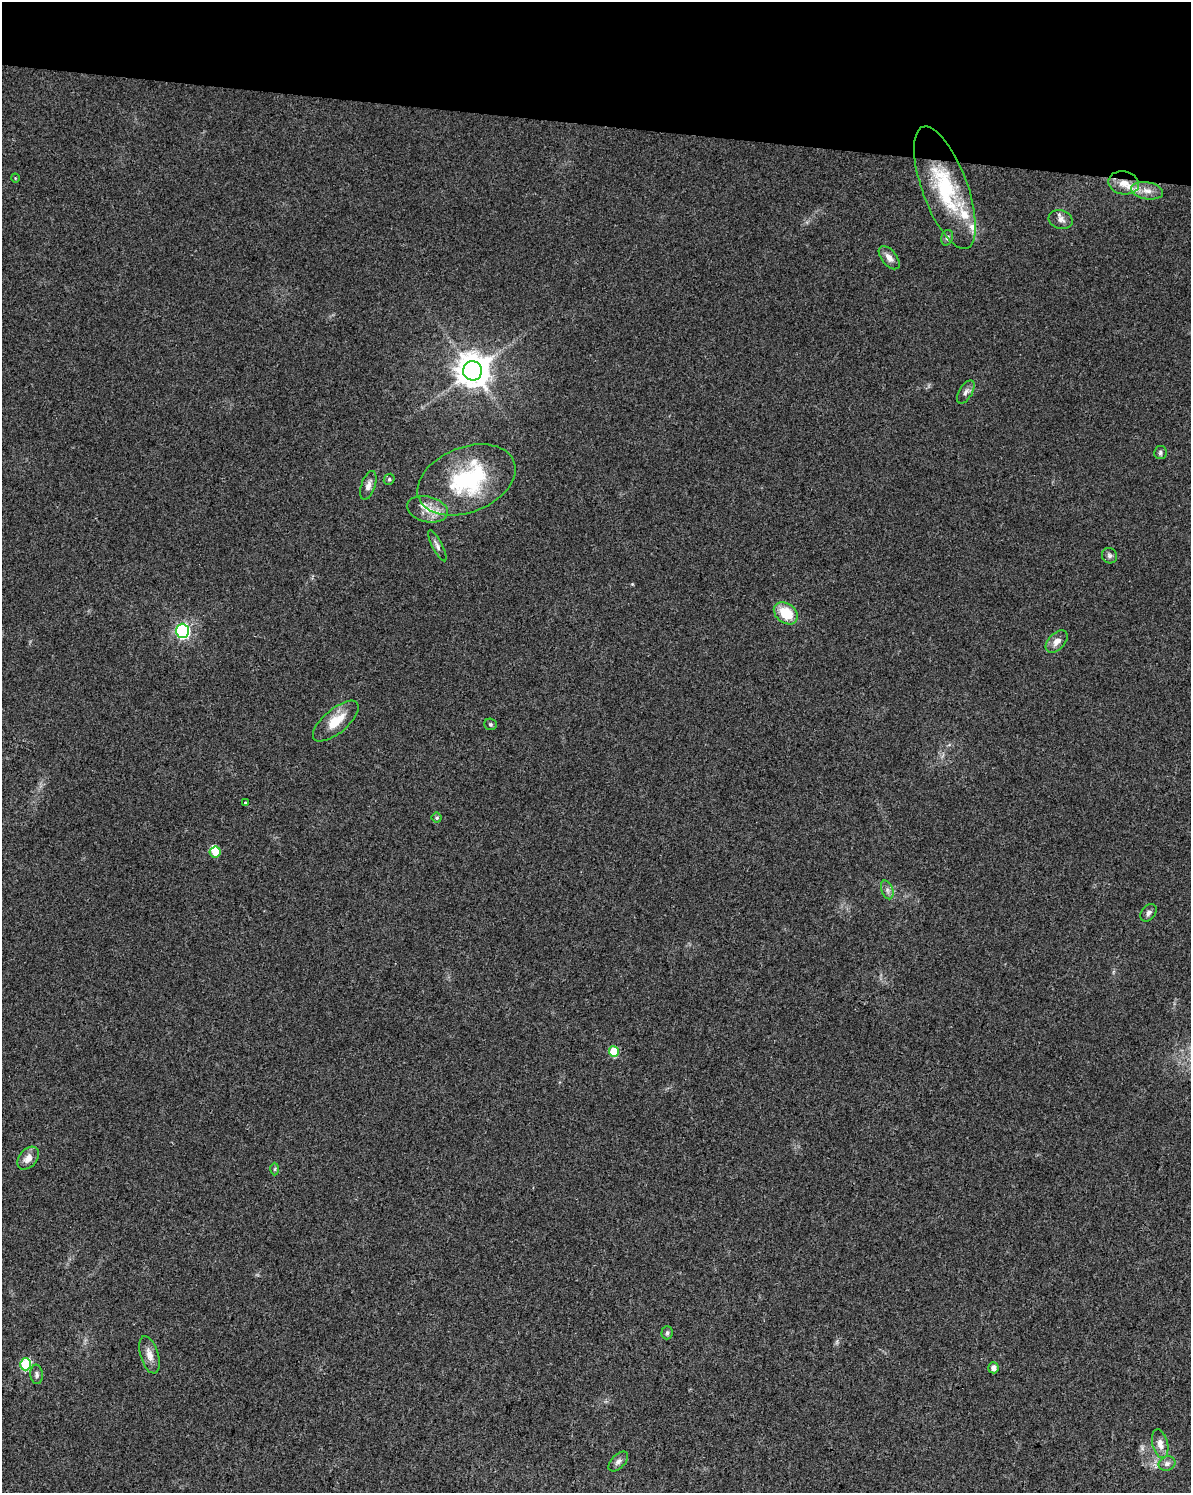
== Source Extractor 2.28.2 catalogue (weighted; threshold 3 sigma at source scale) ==
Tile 2 of 4 x 3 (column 2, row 1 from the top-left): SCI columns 1199-2387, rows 3266-4756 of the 4766 x 4982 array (HDU 1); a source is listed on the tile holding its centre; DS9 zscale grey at full resolution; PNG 1193 x 1495 px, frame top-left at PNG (2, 2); each listed source drawn as its Kron ellipse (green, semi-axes under 4 px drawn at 4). Shown black and unused: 8% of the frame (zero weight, under 3 of 4 exposures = <1% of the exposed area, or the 3 px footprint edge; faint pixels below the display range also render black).
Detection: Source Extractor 2.28.2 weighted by HDU 2 'WHT'; one run over the whole footprint, this tile lists its part. Background 0.0281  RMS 0.0032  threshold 0.0146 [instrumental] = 3 sigma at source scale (4.5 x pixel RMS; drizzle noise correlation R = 1.50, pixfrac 1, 0.0396/0.0396 arcsec/px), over >= 5 px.
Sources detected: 44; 7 inside a brighter listed object's ellipse — not listed separately; the other 37 listed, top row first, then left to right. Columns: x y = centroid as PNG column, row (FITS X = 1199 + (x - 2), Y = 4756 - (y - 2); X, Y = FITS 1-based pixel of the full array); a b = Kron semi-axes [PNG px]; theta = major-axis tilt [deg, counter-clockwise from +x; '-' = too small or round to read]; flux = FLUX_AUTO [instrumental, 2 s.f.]
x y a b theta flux
15 178 4 3 - 0.24
1124 183 15 11 -11 3.9
945 188 65 22 -70 30
1147 191 16 8 -11 2.8
1061 220 12 9 -16 1.9
947 238 8 6 73 0.83
889 258 14 7 -50 2.1
472 371 9 9 - 630
966 392 13 6 59 1.4
1160 452 6 6 - 0.73
389 479 6 5 - 0.51
466 480 51 32 22 35
368 485 15 7 71 1.9
427 509 20 12 -13 5.1
437 546 17 5 -63 1.3
1109 556 8 7 - 0.97
786 613 13 9 -38 9.4
182 631 7 6 - 77
1057 641 13 8 45 2.3
336 721 28 12 40 7.1
490 724 6 5 - 0.51
245 803 3 3 - 1.2
437 818 5 5 - 0.58
215 852 5 5 - 4.2
887 890 10 5 -70 1.2
1149 913 9 7 52 1
614 1051 5 5 - 10
28 1158 13 8 48 2.7
275 1169 6 4 88 0.45
667 1333 6 5 - 0.69
149 1355 19 9 -73 3
25 1364 6 5 - 21
993 1368 5 5 - 1.9
37 1374 10 6 -85 0.96
1160 1444 14 7 -77 2.5
618 1461 12 6 46 1.3
1167 1464 9 7 23 1.3
Overlapping masked pixels (flux is a lower limit): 1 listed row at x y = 1124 183